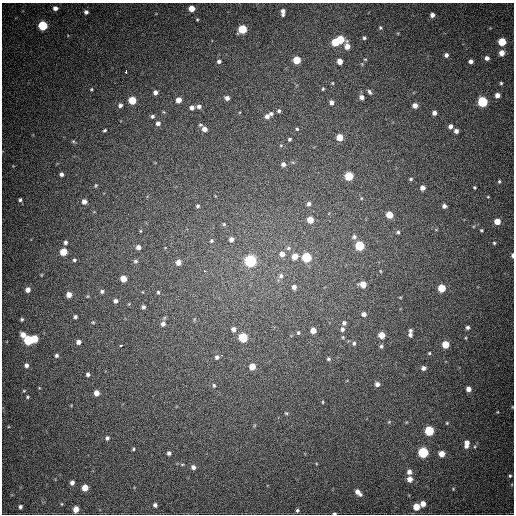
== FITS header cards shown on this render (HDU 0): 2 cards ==
NAXIS1  =                  512
NAXIS2  =                  512

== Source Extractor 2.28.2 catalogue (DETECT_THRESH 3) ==
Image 512 x 512 px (HDU 0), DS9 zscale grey, 1 PNG px = 1 image px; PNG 516 x 516 px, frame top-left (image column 1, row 512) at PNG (2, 3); no overlay
Background 671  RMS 19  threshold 57.6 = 3 sigma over >= 5 px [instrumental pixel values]
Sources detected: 180; all 180 listed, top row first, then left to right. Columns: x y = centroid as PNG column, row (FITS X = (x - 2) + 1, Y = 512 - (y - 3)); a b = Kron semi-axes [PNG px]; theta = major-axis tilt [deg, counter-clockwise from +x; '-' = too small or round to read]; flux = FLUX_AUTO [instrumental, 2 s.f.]
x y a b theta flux
55 8 4 4 - 5400
192 9 5 5 - 16000
86 12 4 4 - 3600
283 12 7 4 86 6200
432 15 5 4 - 4900
197 20 4 3 - 1200
43 25 5 5 - 76000
380 28 5 4 - 1700
242 29 5 5 - 52000
364 38 3 3 - 2300
340 39 5 5 - 42000
335 42 5 5 - 34000
502 42 5 5 - 40000
347 46 7 5 -79 11000
502 53 5 5 - 11000
446 55 5 4 - 4300
487 58 5 4 - 5400
365 59 4 3 - 1200
297 60 5 5 - 32000
219 61 5 4 - 3400
340 61 4 4 - 11000
471 61 4 4 - 4600
126 71 4 2 - 5100
332 83 4 4 - 1100
501 83 4 4 - 1700
91 89 4 3 - 1400
323 89 5 3 - 1400
155 92 5 5 - 5100
369 92 7 4 -58 2700
497 95 4 4 - 7700
361 97 5 5 - 6300
227 98 5 4 - 5400
132 100 5 5 - 34000
179 100 5 4 - 11000
332 102 5 5 - 5400
482 102 5 5 - 110000
120 105 5 5 - 3700
199 106 5 5 - 4200
415 106 4 4 - 8400
192 108 5 5 - 5200
279 111 6 5 - 2600
164 112 5 3 - 1100
434 113 4 4 - 5200
271 114 6 5 - 2900
152 116 5 4 - 2700
267 116 6 6 - 6100
158 123 5 5 - 4300
200 125 5 4 - 1700
450 126 5 4 - 5000
204 129 6 5 - 7200
297 129 5 4 - 1800
105 130 4 3 - 1800
456 131 4 4 - 5100
340 137 5 5 - 19000
290 139 4 4 - 2200
73 141 5 5 - 1700
281 145 5 4 - 1500
283 164 5 5 - 4600
61 174 4 4 - 3700
349 176 5 5 - 54000
411 179 4 3 - 1600
499 181 5 4 - 1900
96 185 5 3 - 1400
474 187 3 3 - 1600
422 188 4 4 - 6000
488 197 4 3 - 1100
361 198 5 3 - 1200
20 200 4 4 - 2600
84 202 5 5 - 6500
309 204 6 5 - 3700
198 206 5 5 - 2400
444 206 4 4 - 3900
389 215 5 5 - 23000
310 220 5 5 - 19000
497 221 5 5 - 17000
224 224 5 4 - 1800
436 230 5 3 - 1100
481 230 5 4 - 1500
398 232 5 4 - 2100
354 237 7 6 - 3600
231 239 5 5 - 5700
211 241 6 5 - 2600
65 242 4 4 - 3100
494 243 4 4 - 1600
360 246 5 5 - 68000
138 247 5 5 - 5300
288 248 7 5 23 2700
63 252 5 5 - 26000
282 254 6 6 - 8300
512 255 5 3 - 3700
295 256 6 5 - 14000
307 257 5 5 - 78000
74 260 5 4 - 1900
135 261 6 5 - 2400
250 261 6 6 - 210000
178 262 6 6 - 8500
204 271 3 2 - 7700
380 271 5 3 - 1000
41 275 5 3 - 1100
281 276 7 6 - 4500
123 278 5 5 - 16000
363 284 5 5 - 17000
294 287 6 5 - 5600
442 288 5 5 - 34000
28 290 5 5 - 7600
102 291 5 5 - 2600
158 292 4 4 - 1700
69 295 5 4 - 9500
400 297 4 3 - 960
115 301 5 4 - 3700
143 307 4 4 - 3000
364 314 5 4 - 5300
75 317 4 3 - 2500
22 319 5 4 - 2000
93 322 5 4 - 1500
344 323 5 5 - 3400
163 324 6 6 - 5300
467 327 4 4 - 2900
234 329 5 5 - 6300
342 329 5 5 - 3800
313 330 5 5 - 13000
410 330 4 4 - 2300
298 333 5 4 - 1800
23 335 5 5 - 9900
381 335 5 5 - 17000
410 335 6 5 - 3200
243 337 5 5 - 66000
343 337 5 4 - 1600
466 338 5 3 - 1200
35 339 5 5 - 25000
28 340 5 5 - 85000
78 342 5 5 - 5200
354 343 6 5 - 2800
445 344 5 5 - 27000
121 346 3 3 - 36000
381 346 5 5 - 2400
429 353 4 3 - 1200
56 355 5 5 - 2700
221 355 3 2 - 3800
217 357 6 5 - 3500
328 359 5 5 - 2300
26 365 6 5 - 4700
252 367 5 5 - 15000
423 368 5 5 - 4200
88 374 4 4 - 2800
377 384 5 5 - 5400
214 385 5 4 - 2100
468 389 5 4 - 8300
24 391 5 3 - 1200
96 393 5 4 - 10000
28 397 5 4 - 1500
323 402 4 3 - 1100
512 407 4 3 - 860
497 412 4 2 - 860
286 413 5 3 - 1400
389 422 5 4 - 1400
447 423 5 4 - 1400
429 431 5 5 - 79000
107 438 6 5 - 3000
467 444 9 5 82 9400
133 449 3 3 - 1600
423 452 5 5 - 120000
169 453 4 4 - 3400
442 454 5 5 - 15000
193 467 5 5 - 4800
409 472 5 5 - 6300
510 476 5 4 - 1900
410 479 5 5 - 9100
72 483 5 4 - 5000
85 488 5 5 - 18000
453 489 5 3 - 980
358 492 8 4 -46 8200
62 504 5 3 - 1100
423 504 5 4 - 10000
155 505 4 4 - 3600
20 507 4 3 - 3000
416 507 5 5 - 20000
76 509 5 4 - 12000
297 510 4 4 - 2100
334 513 3 2 - 1600
At the frame edge (FLAGS 8, measured only in part): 3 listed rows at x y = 512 255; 512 407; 334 513